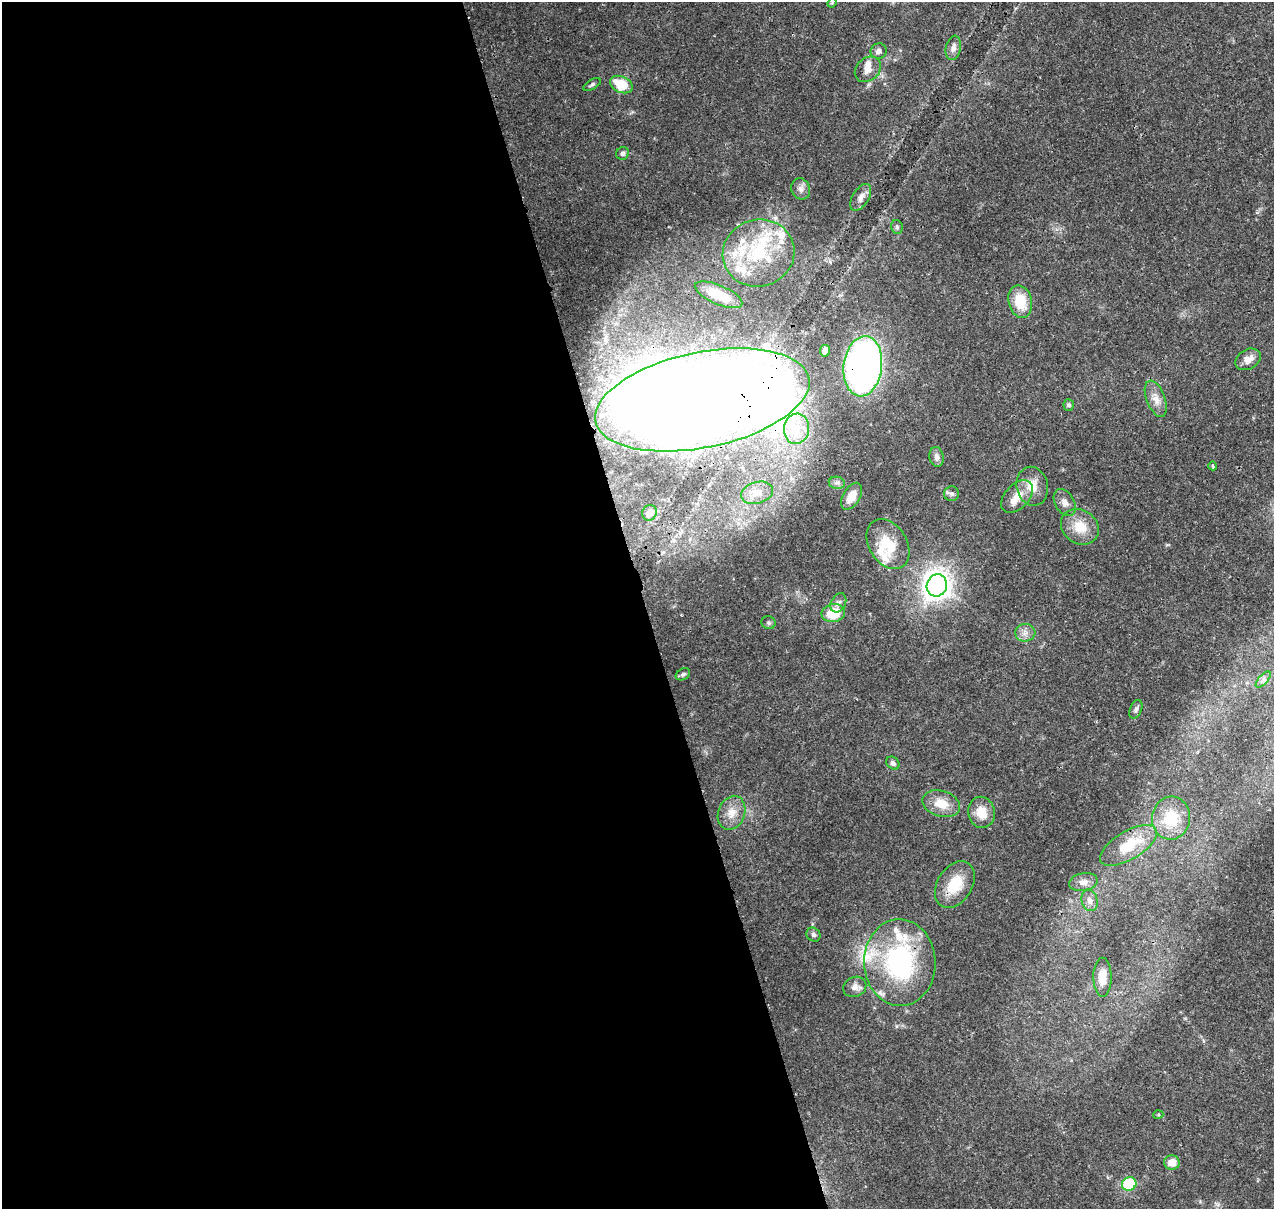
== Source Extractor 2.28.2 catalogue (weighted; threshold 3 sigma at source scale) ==
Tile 9 of 4 x 4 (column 1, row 3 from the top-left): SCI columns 120-1391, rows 1340-2546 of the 5324 x 5041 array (HDU 1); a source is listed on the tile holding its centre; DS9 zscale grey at full resolution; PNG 1276 x 1211 px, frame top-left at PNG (2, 2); each listed source drawn as its Kron ellipse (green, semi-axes under 4 px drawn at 4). Shown black and unused: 51% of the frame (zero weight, under 3 of 4 exposures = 8% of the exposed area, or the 3 px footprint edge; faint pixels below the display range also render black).
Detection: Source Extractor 2.28.2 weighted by HDU 2 'WHT'; one run over the whole footprint, this tile lists its part. Background 0.0657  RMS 0.0032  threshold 0.0144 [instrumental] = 3 sigma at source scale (4.5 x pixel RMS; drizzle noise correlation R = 1.50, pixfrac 1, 0.0396/0.0396 arcsec/px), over >= 5 px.
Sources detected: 71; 1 inside a brighter object's white glare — neither listed nor drawn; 14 inside a brighter listed object's ellipse — not listed separately; the other 56 listed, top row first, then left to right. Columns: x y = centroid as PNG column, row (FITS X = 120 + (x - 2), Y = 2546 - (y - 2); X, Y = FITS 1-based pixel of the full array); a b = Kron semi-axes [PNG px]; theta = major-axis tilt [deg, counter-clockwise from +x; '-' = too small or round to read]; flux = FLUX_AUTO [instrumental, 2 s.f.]
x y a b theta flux
832 3 5 4 - 0.32
953 48 12 7 78 1.8
879 51 8 7 - 1.3
868 69 14 11 42 2.5
592 85 10 5 30 0.7
621 85 12 8 -26 9.3
623 153 6 6 - 1
801 189 11 9 -66 1.6
861 197 15 8 58 2.1
897 227 7 5 -78 0.78
758 253 36 33 17 24
719 295 25 9 -23 8.4
1020 302 16 11 -75 8.9
825 351 6 5 - 2.1
1248 359 13 10 31 3.2
863 366 30 19 83 120
1156 399 19 9 -69 3.2
702 400 109 47 12 1000
1069 405 5 5 - 0.8
797 429 15 12 82 5.5
937 457 10 7 -79 1.5
1213 466 4 3 - 0.46
837 483 8 6 -10 0.99
1032 486 19 15 -78 5.5
757 493 16 10 16 3.5
952 494 7 7 - 1
852 496 15 8 60 4.8
1017 497 19 12 47 4.3
1065 503 14 9 -61 2.1
649 513 8 7 - 2.2
1080 527 20 16 -35 7
888 544 27 19 -58 11
937 585 11 10 - 260
838 603 10 7 62 1.3
833 613 12 9 10 9.5
768 623 7 6 - 0.67
1025 633 10 8 5 1.9
683 674 7 5 29 0.84
1263 680 10 4 48 1.1
1136 709 10 6 67 0.96
893 763 7 5 -39 1.2
941 804 19 13 -17 5.8
981 812 16 13 -78 5.3
732 813 17 13 70 4.1
1171 818 21 19 83 11
1128 845 32 14 31 11
1083 882 14 9 10 2.1
955 884 25 17 58 9.2
1090 900 11 8 -73 1.8
813 935 7 6 - 0.86
900 963 43 35 -88 46
1102 977 19 9 -90 4.4
855 987 12 10 24 1.9
1158 1115 5 3 - 0.32
1172 1162 8 7 - 3.8
1129 1184 7 6 - 16
Overlapping masked pixels (flux is a lower limit): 3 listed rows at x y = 863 366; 702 400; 900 963